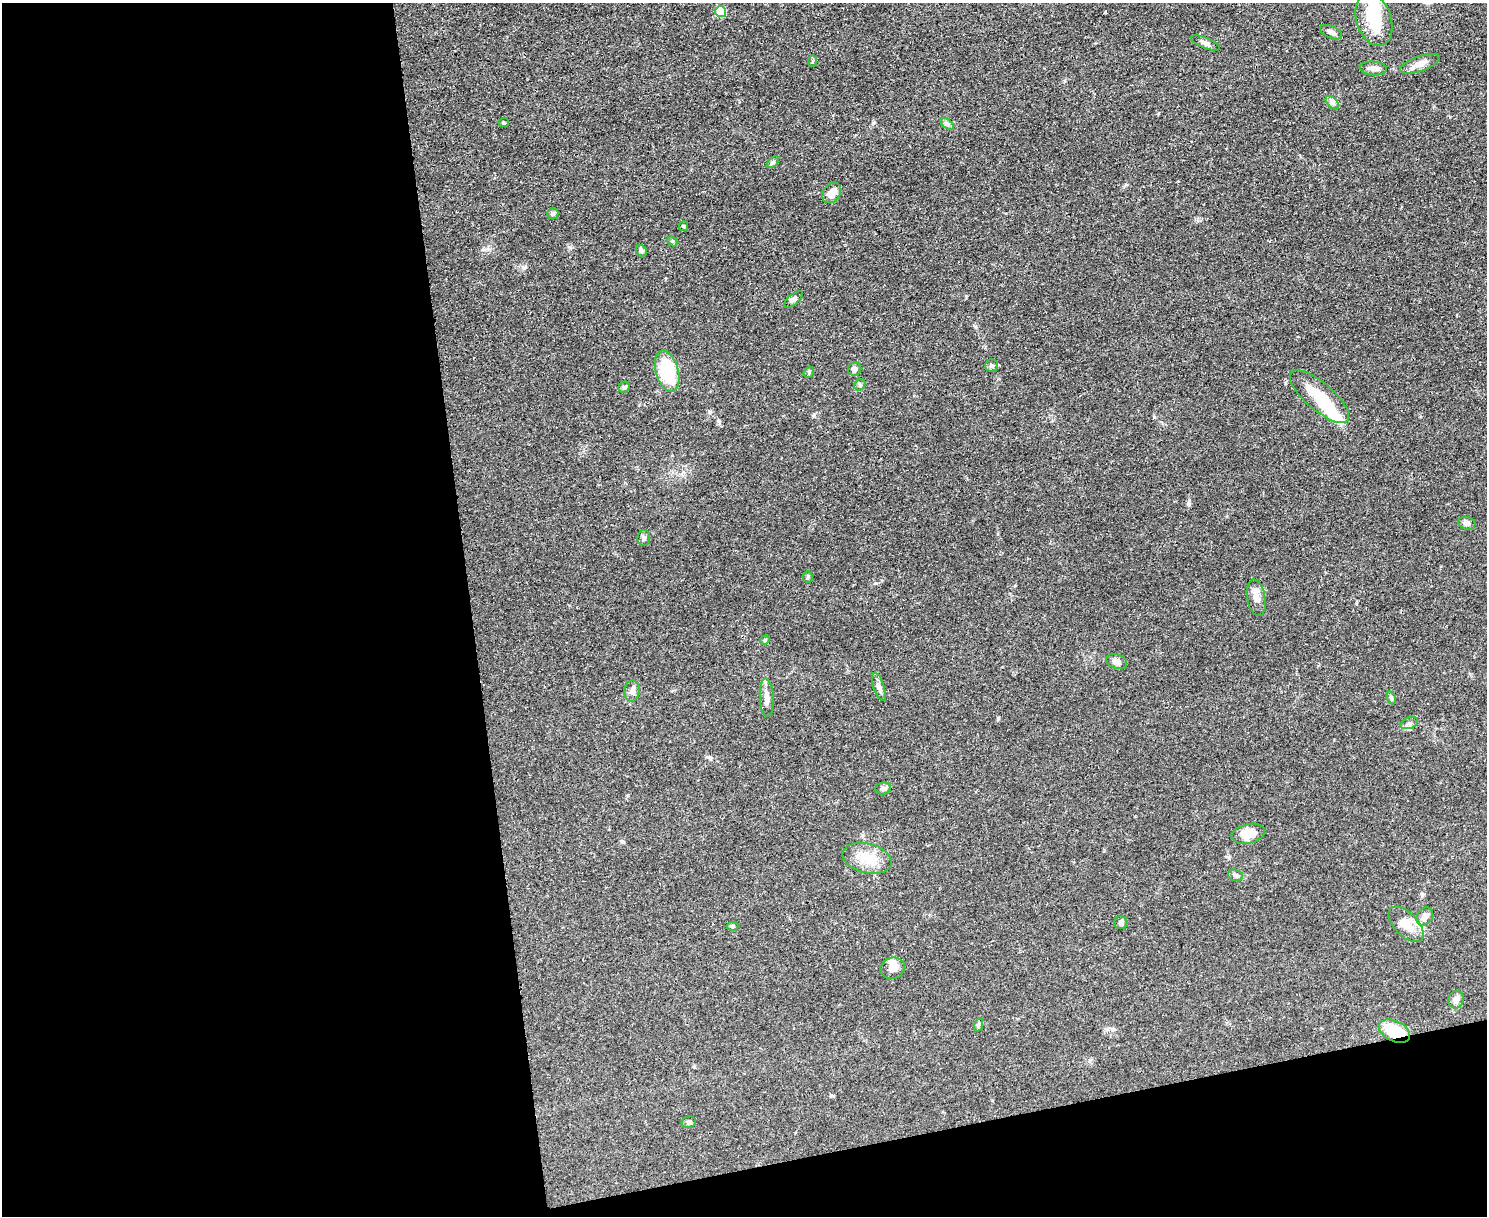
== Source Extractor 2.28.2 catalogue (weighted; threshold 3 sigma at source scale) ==
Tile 10 of 3 x 4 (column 1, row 4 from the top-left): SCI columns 139-1623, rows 7-1220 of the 4847 x 4868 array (HDU 1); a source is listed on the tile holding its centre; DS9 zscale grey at full resolution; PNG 1489 x 1218 px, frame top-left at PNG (2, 3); each listed source drawn as its Kron ellipse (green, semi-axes under 4 px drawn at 4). Shown black and unused: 37% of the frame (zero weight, under 3 of 4 exposures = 1% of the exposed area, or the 3 px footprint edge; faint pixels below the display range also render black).
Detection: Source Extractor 2.28.2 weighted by HDU 2 'WHT'; one run over the whole footprint, this tile lists its part. Background 0.0485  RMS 0.0049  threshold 0.022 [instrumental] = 3 sigma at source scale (4.5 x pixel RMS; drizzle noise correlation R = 1.50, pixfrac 1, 0.05/0.05 arcsec/px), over >= 5 px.
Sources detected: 53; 4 inside a brighter object's white glare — neither listed nor drawn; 1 inside a brighter listed object's ellipse — not listed separately; the other 48 listed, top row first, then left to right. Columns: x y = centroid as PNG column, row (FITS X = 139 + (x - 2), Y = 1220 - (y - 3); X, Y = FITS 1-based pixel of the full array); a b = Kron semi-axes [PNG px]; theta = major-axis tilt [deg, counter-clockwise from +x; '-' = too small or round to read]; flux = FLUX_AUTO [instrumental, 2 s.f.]
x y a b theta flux
721 12 5 5 - 17
1374 20 27 17 -72 19
1331 32 12 6 -24 2.1
1206 43 15 5 -22 2.1
813 61 6 4 89 0.59
1420 64 21 7 19 3.7
1373 68 13 7 -4 2.5
1332 103 8 5 -45 1.4
504 123 5 4 - 0.58
947 124 8 4 -36 1
773 162 7 4 45 0.91
832 193 11 8 52 4.2
553 213 6 5 - 1.1
684 226 5 4 - 0.56
672 241 6 4 -44 0.64
641 251 6 5 - 1.3
793 299 11 5 40 1.7
992 366 6 6 - 0.98
855 369 7 6 - 1.8
667 371 21 11 -74 28
809 372 6 4 50 0.76
860 385 6 5 - 0.83
624 387 6 5 - 0.85
1320 397 37 13 -41 15
1467 523 9 6 -17 2
644 538 8 6 89 1.1
808 577 5 5 - 0.72
1256 598 18 9 -80 3.9
765 640 5 4 - 0.5
1117 661 11 7 -19 2.3
879 687 15 5 -72 1.9
632 691 10 8 82 2.1
767 698 19 7 -87 3.8
1392 698 7 4 -71 0.75
1409 723 9 5 20 1.4
883 788 8 6 11 1.5
1248 834 17 9 12 6.9
867 858 25 14 -14 11
1235 875 8 5 -17 1.2
1425 916 10 7 56 2.8
1121 922 6 6 - 1
1406 924 22 12 -45 7.5
732 926 6 4 -1 0.72
893 968 12 10 17 4.3
1456 1000 9 8 - 2
978 1025 7 4 71 0.79
1394 1031 17 10 -27 14
689 1122 7 5 15 0.99
Overlapping masked pixels (flux is a lower limit): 1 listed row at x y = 1394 1031
Unlisted compact peaks at least as high as the median listed source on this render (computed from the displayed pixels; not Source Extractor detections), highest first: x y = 1188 504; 998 718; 873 123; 1105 12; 719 421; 1154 417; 710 412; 569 247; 524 268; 708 757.